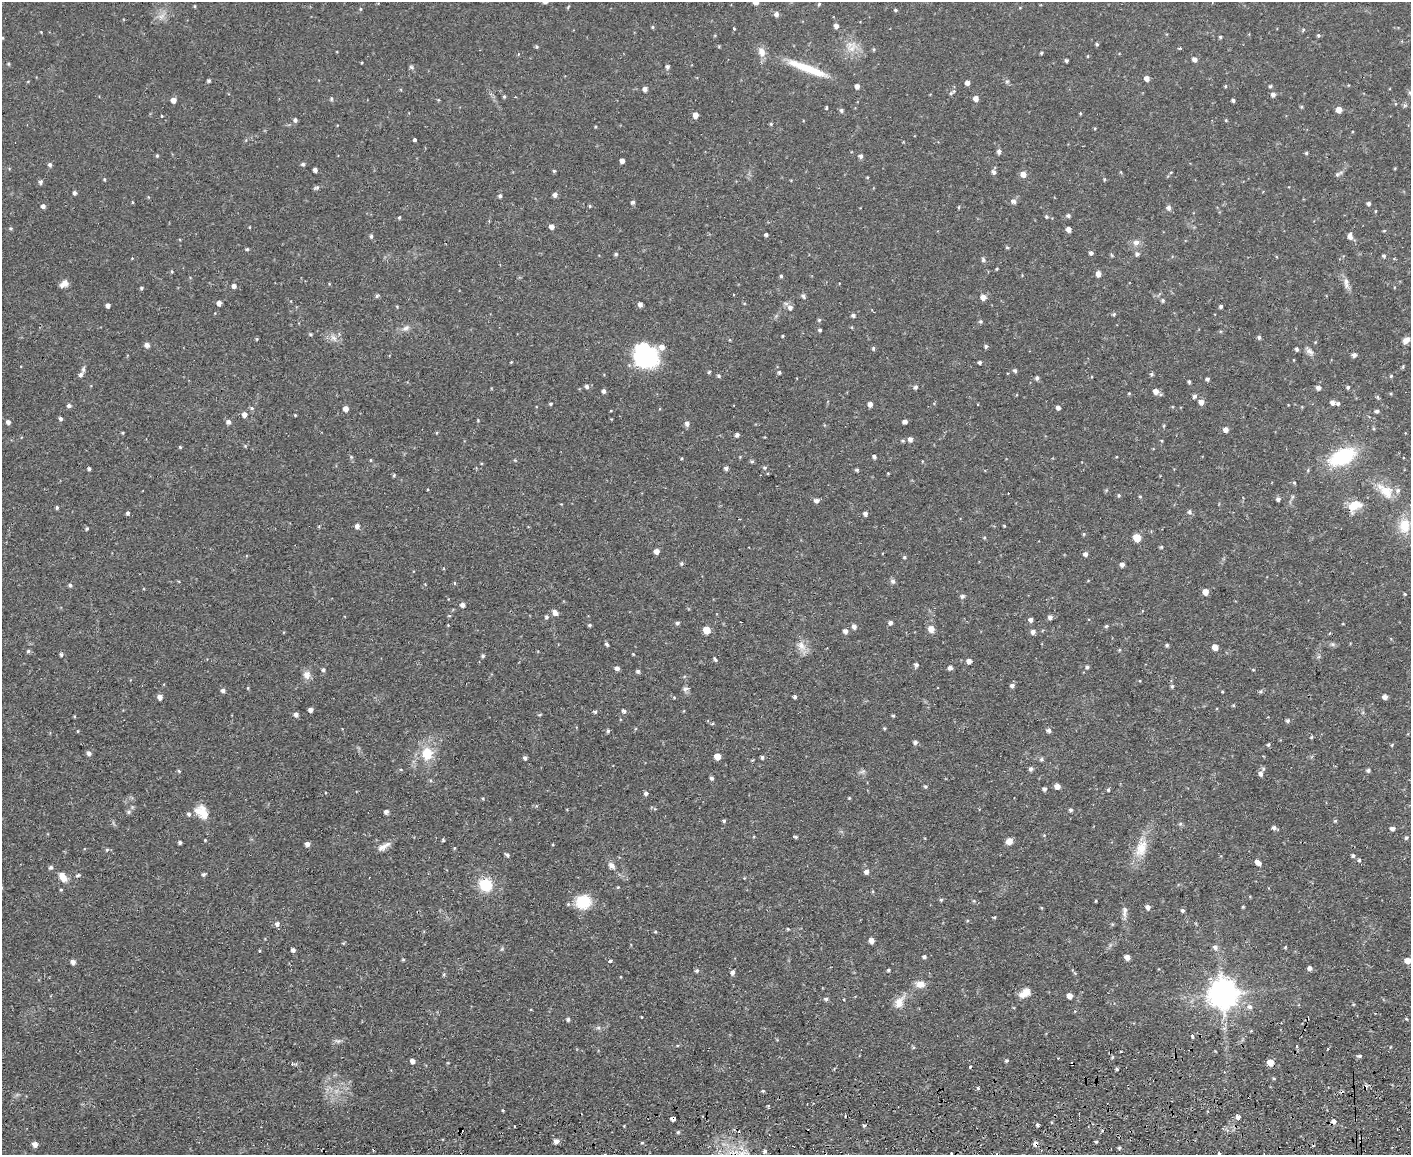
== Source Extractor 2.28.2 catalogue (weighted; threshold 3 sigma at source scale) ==
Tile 5 of 3 x 4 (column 2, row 2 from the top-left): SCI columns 1538-2946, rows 2363-3515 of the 4593 x 4724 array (HDU 1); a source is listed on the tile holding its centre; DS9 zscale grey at full resolution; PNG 1413 x 1157 px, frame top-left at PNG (2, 2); no overlay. Shown black and unused: <1% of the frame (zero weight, under 2 of 3 exposures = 3% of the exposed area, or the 3 px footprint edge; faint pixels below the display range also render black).
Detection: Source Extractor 2.28.2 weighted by HDU 2 'WHT'; one run over the whole footprint, this tile lists its part. Background 0.0535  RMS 0.0061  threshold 0.0276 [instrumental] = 3 sigma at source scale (4.5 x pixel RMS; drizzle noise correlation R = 1.50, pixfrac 1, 0.05/0.05 arcsec/px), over >= 5 px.
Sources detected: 435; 1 inside a brighter object's white glare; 11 cosmic-ray / hot-pixel residue — not listed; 8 inside a brighter listed object's ellipse — not listed separately; the other 415 listed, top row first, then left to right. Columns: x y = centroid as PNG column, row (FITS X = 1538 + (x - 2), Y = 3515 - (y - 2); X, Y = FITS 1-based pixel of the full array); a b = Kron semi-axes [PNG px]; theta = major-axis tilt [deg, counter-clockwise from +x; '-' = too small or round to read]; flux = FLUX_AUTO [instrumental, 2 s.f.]
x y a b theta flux
756 2 6 5 - 2.6
819 4 5 4 - 0.77
195 6 4 3 - 0.56
360 9 4 4 - 0.7
895 10 4 4 - 0.78
776 14 7 6 - 1.7
161 17 9 6 54 2.8
836 26 6 5 - 2.1
652 27 4 4 - 0.69
734 29 3 3 - 0.78
1303 30 5 4 - 0.79
41 32 3 3 - 0.41
1318 35 5 4 - 0.81
1220 37 4 3 - 0.83
1097 44 5 4 - 0.86
537 47 6 4 -83 0.75
852 48 14 11 15 7
1180 48 4 3 - 0.6
874 49 5 4 - 0.69
762 52 12 8 -73 5
1041 53 4 4 - 0.66
1088 56 4 3 - 0.45
1195 59 5 5 - 2.6
1066 60 3 3 - 1.1
8 64 4 4 - 0.69
667 66 5 4 - 1.3
411 67 7 4 -44 1
816 71 31 11 -22 13
1147 79 5 4 - 3.3
209 81 4 4 - 0.96
1007 81 6 4 1 0.89
967 83 4 4 - 2.8
1225 86 5 4 - 0.64
1270 86 5 4 - 0.86
857 87 5 5 - 2.2
645 89 5 5 - 2.5
954 91 8 5 52 1.3
1410 93 6 5 - 0.94
1273 94 5 5 - 2.1
504 96 4 4 - 0.76
976 98 5 5 - 3.1
331 99 5 4 - 0.91
173 100 5 5 - 2.9
438 100 5 3 - 0.47
1233 100 3 3 - 1.3
1302 107 4 4 - 0.71
826 108 3 3 - 0.8
841 110 5 5 - 1.3
1339 110 6 5 - 4.3
1080 113 4 3 - 0.55
695 115 6 6 - 3.1
161 116 3 3 - 2
295 120 5 5 - 1.4
1226 120 4 3 - 0.54
771 124 5 4 - 0.69
414 140 4 3 - 7.2
999 152 7 5 -68 1.3
1306 153 4 4 - 0.73
157 156 5 4 - 0.67
861 156 6 5 - 1.5
622 161 4 4 - 2.3
303 164 5 4 - 1.1
50 165 6 5 - 1.2
315 170 4 4 - 2.3
554 171 4 4 - 0.75
993 172 6 5 - 2
1171 172 5 3 - 0.51
1023 174 7 6 - 3.2
1338 174 13 5 31 1.7
867 177 5 3 - 0.47
104 179 4 4 - 0.63
41 182 6 5 - 1.5
317 187 7 5 66 1.2
74 193 4 4 - 1.2
555 195 5 5 - 2
500 196 5 4 - 1.2
1013 201 6 6 - 2.2
132 202 4 3 - 0.47
633 202 5 5 - 1.2
1368 204 4 4 - 1.4
43 206 5 5 - 1.9
590 206 4 4 - 0.68
959 207 4 4 - 0.66
1169 208 6 5 - 2.2
1376 211 4 3 - 0.63
1068 216 6 5 - 1.2
399 217 5 3 - 0.69
1046 217 5 4 - 0.85
249 227 4 2 - 0.39
551 227 5 5 - 2.5
11 228 5 4 - 0.77
1068 229 5 4 - 2.6
1384 231 5 3 - 0.54
766 235 4 3 - 1.4
371 236 5 4 - 1.1
1350 236 7 5 -82 2.8
1136 243 9 8 - 3.1
1007 247 4 4 - 0.75
247 249 4 4 - 0.81
1091 253 4 4 - 1.6
616 254 5 5 - 0.87
1137 254 6 6 - 1.6
1384 256 5 4 - 0.98
132 258 3 3 - 0.6
983 260 6 5 - 1.1
997 269 3 3 - 0.58
172 271 4 4 - 0.61
1098 274 6 5 - 3.1
781 276 4 4 - 0.89
1346 283 17 6 -87 3.2
64 284 10 6 35 3.9
234 286 5 5 - 2.3
141 288 5 4 - 0.82
803 296 6 5 - 1.2
983 297 6 6 - 3.2
1163 300 5 4 - 1
219 303 4 4 - 2.8
640 304 5 4 - 2.1
108 305 4 4 - 1.9
1221 306 4 4 - 1.2
790 307 7 7 - 2.5
1114 314 5 4 - 0.82
853 315 5 4 - 1.4
819 320 5 5 - 0.93
980 321 5 5 - 0.98
406 328 11 7 34 2.6
820 330 4 4 - 0.85
311 334 5 4 - 0.79
783 336 4 3 - 0.54
1259 337 5 4 - 1.2
334 338 11 7 -52 3.3
257 339 4 4 - 0.64
1406 340 10 6 36 3.3
147 345 5 5 - 2.3
986 346 5 5 - 1.2
873 348 5 4 - 1
1296 349 5 4 - 1.2
1309 351 12 7 -45 2.6
1354 355 5 5 - 2.1
646 357 30 24 -19 41
511 362 4 3 - 0.47
980 362 4 4 - 1.2
1403 366 5 4 - 0.67
1015 371 5 4 - 1.3
709 372 5 3 - 0.63
779 372 5 4 - 1.1
80 374 7 5 50 1.6
1151 374 5 5 - 0.87
719 376 5 4 - 0.99
1391 376 4 4 - 0.72
1037 378 6 5 - 1.2
1207 379 4 4 - 1.5
1189 382 4 3 - 0.96
587 386 5 5 - 1.5
916 387 5 5 - 1.2
1348 387 4 4 - 1
1318 388 6 5 - 1.8
604 391 5 4 - 1.7
1155 391 6 6 - 3.4
1129 393 5 3 - 0.53
1194 396 6 5 - 1.4
1201 402 6 5 - 3.3
1332 403 5 5 - 2.4
551 404 4 4 - 0.78
870 404 5 4 - 2.8
1338 404 5 5 - 1.1
69 406 5 5 - 1.5
252 408 5 5 - 0.97
346 408 5 5 - 3.9
1058 408 5 4 - 1.9
1376 411 5 5 - 1.3
244 415 6 5 - 2.5
295 415 3 3 - 0.55
60 419 5 4 - 1.2
8 422 5 5 - 2
228 422 6 5 - 2
905 422 4 4 - 2.1
687 423 6 6 - 2
1225 430 5 5 - 3.3
123 433 5 3 - 0.59
436 433 5 3 - 0.48
737 435 4 4 - 1.6
910 439 5 5 - 2.5
180 447 5 3 - 0.62
351 457 5 4 - 0.88
874 457 5 4 - 1.3
1342 457 25 14 25 44
371 460 5 3 - 0.48
515 460 4 4 - 0.53
752 461 5 4 - 0.87
726 468 4 4 - 1.7
765 468 6 5 - 0.99
89 469 4 3 - 1
857 470 5 3 - 1
394 475 5 4 - 0.69
1294 483 5 3 - 0.58
1385 491 27 14 -38 13
1008 493 2 2 - 0.45
1119 495 5 4 - 0.84
1140 497 5 3 - 0.56
1278 499 5 5 - 1.7
816 500 5 5 - 2.4
1355 505 18 12 32 9.6
57 507 5 3 - 0.95
1189 512 6 6 - 1.5
128 513 5 4 - 1
865 514 5 4 - 1.7
319 526 4 3 - 0.53
357 526 5 5 - 2.6
1004 526 3 3 - 0.54
1404 526 23 17 87 15
87 528 5 4 - 0.76
1084 534 5 4 - 0.73
984 538 4 4 - 0.66
1137 538 6 5 - 12
1161 547 4 4 - 0.77
656 551 5 4 - 3.6
1085 554 6 5 - 1.7
904 557 5 4 - 0.8
681 563 5 5 - 0.99
1122 564 4 4 - 2.4
893 581 7 6 - 1.8
455 583 5 3 - 0.54
70 585 5 4 - 1.1
1205 592 5 5 - 4.9
1405 594 4 4 - 0.56
962 596 6 5 - 1.5
463 605 5 5 - 2.3
555 612 7 5 -52 2.9
449 616 5 3 - 0.55
546 617 5 5 - 1.1
1050 617 5 5 - 2
1030 620 5 5 - 2
677 623 5 4 - 1.4
890 623 5 5 - 1.6
590 625 5 4 - 0.83
1106 626 5 4 - 0.93
854 627 6 5 - 2.2
931 629 10 8 -68 3.7
707 630 5 5 - 10
845 631 5 5 - 2.3
1033 632 5 5 - 2.2
606 644 5 4 - 1.2
1333 644 8 4 -1 1.2
1167 645 5 4 - 0.96
801 646 15 10 -60 5.5
1215 647 5 5 - 4.3
1119 650 5 3 - 0.56
28 651 5 5 - 1
61 654 5 4 - 1
633 654 4 3 - 0.5
483 656 5 4 - 0.96
715 659 7 3 -51 0.89
969 661 5 5 - 2.9
916 665 6 5 - 1.5
1087 667 5 4 - 1.2
617 668 6 5 - 1.9
950 668 5 5 - 2
323 670 5 4 - 1.2
1253 670 4 3 - 0.55
638 671 5 4 - 1.3
307 675 11 10 - 4
1012 686 6 5 - 1.8
1172 686 5 4 - 1
248 688 5 3 - 0.55
685 689 8 6 5 1.8
223 690 5 5 - 1.7
1261 691 6 5 - 0.95
1222 692 3 3 - 0.54
160 697 6 5 - 2.5
674 697 5 3 - 0.63
795 697 4 4 - 1.3
1385 697 4 4 - 3
1233 705 4 4 - 0.69
310 710 4 4 - 2.5
624 711 6 5 - 1.4
595 712 4 4 - 0.99
296 714 5 5 - 2
893 716 4 4 - 0.69
1288 721 5 4 - 1.2
712 723 4 4 - 0.67
884 728 4 4 - 0.64
1048 730 6 5 - 1.8
608 731 5 4 - 1.2
1312 737 4 4 - 0.7
915 742 5 5 - 1.6
1268 745 5 4 - 0.91
1392 745 5 4 - 0.68
89 753 5 5 - 2
427 754 14 13 - 15
717 756 5 5 - 7
762 757 5 4 - 1.2
525 758 4 4 - 1.4
1041 759 6 5 - 0.96
752 760 4 3 - 0.63
1031 769 5 5 - 1.5
401 770 5 3 - 0.56
1368 770 5 4 - 1.2
179 771 5 3 - 0.73
862 771 9 4 19 1.2
1260 774 7 6 - 2.3
711 778 4 4 - 1.4
925 786 5 5 - 0.9
1057 786 5 5 - 3.4
1044 789 4 4 - 1.3
1108 790 5 4 - 0.83
646 793 5 5 - 1.4
849 798 4 3 - 0.52
483 799 4 3 - 0.59
1071 810 4 4 - 1
129 812 6 4 71 0.96
200 812 18 14 -74 7.9
386 812 4 4 - 2
724 821 4 4 - 0.85
1335 821 5 4 - 0.78
1180 824 5 4 - 0.83
1274 828 6 5 - 1.7
1392 828 5 4 - 2.2
1044 835 4 4 - 0.47
795 837 5 3 - 0.94
1406 837 5 5 - 1
205 840 3 3 - 0.48
443 840 4 4 - 0.63
1009 841 7 6 - 4.1
180 842 4 3 - 1.2
307 844 5 4 - 2.5
384 846 18 7 31 4
454 848 5 3 - 0.52
1141 848 25 14 71 13
107 850 5 3 - 0.63
507 855 6 4 -35 1.2
1353 856 5 5 - 1.1
1359 860 5 4 - 0.97
1258 862 7 5 -41 3.5
611 865 9 7 -51 2.8
51 867 6 6 - 1.2
866 872 6 5 - 2.1
204 874 5 4 - 1.1
78 875 6 4 20 1
63 877 14 8 -51 5.4
485 885 15 14 - 16
61 890 4 4 - 0.62
873 891 5 3 - 0.6
941 900 5 4 - 0.75
974 901 5 3 - 0.55
1096 901 4 2 - 0.57
583 902 15 13 5 20
1148 907 5 5 - 2.2
1243 907 3 3 - 0.62
1182 910 5 4 - 1.2
1124 911 16 6 87 2.9
994 917 4 3 - 0.73
277 924 5 5 - 2.3
788 929 4 3 - 0.62
655 932 4 4 - 0.66
871 941 5 5 - 3
1215 947 7 6 - 2.1
1285 947 4 4 - 0.56
502 949 6 4 71 0.8
293 950 4 4 - 1.9
924 957 5 4 - 1.3
1127 957 5 5 - 3
403 959 4 4 - 0.68
1408 960 6 5 - 5.1
610 961 4 3 - 1.1
73 962 6 5 - 1.9
1310 968 5 5 - 2.3
888 970 4 4 - 0.88
697 971 6 5 - 0.97
733 972 6 5 - 1.7
444 974 5 4 - 0.74
621 977 4 3 - 0.45
920 984 12 9 -9 4.9
1026 992 13 10 53 5
1223 993 9 9 - 870
1069 996 5 5 - 4.2
826 999 6 4 -10 1.2
843 999 3 3 - 0.92
899 1002 19 11 59 6.5
1250 1007 8 7 - 2.5
641 1017 3 2 - 0.4
568 1019 4 4 - 1.2
598 1028 6 4 18 1
1192 1036 4 3 - 2.1
338 1041 9 5 -17 1.6
1297 1047 4 3 - 1.2
1120 1051 3 2 - 1.1
1359 1056 5 4 - 1.1
1112 1057 5 3 - 0.71
1058 1058 3 2 - 1.1
412 1061 5 4 - 2.7
1006 1061 4 4 - 0.95
1270 1062 5 5 - 6.7
293 1064 6 4 -12 1.2
1117 1069 4 3 - 0.91
1274 1078 5 3 - 0.6
978 1088 4 4 - 0.76
763 1091 4 4 - 0.92
503 1110 3 2 - 0.8
1238 1117 5 5 - 2.2
673 1119 4 4 - 2.3
1334 1121 5 5 - 1.9
1037 1125 4 3 - 1.7
514 1126 2 2 - 0.59
864 1126 5 4 - 0.87
678 1132 5 4 - 0.85
556 1141 6 6 - 2.3
642 1142 5 3 - 0.65
1096 1142 4 3 - 0.76
35 1144 6 6 - 2.4
1035 1144 6 5 - 2.6
1119 1148 4 4 - 0.82
765 1151 5 4 - 1.2
951 1153 3 2 - 0.69
1219 1154 6 3 -72 4.8
Overlapping masked pixels (flux is a lower limit): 3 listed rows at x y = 1355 505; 673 1119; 1035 1144
Isophote crosses this tile's border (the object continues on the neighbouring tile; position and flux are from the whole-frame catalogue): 4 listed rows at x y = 756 2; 1410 93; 1408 960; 1219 1154